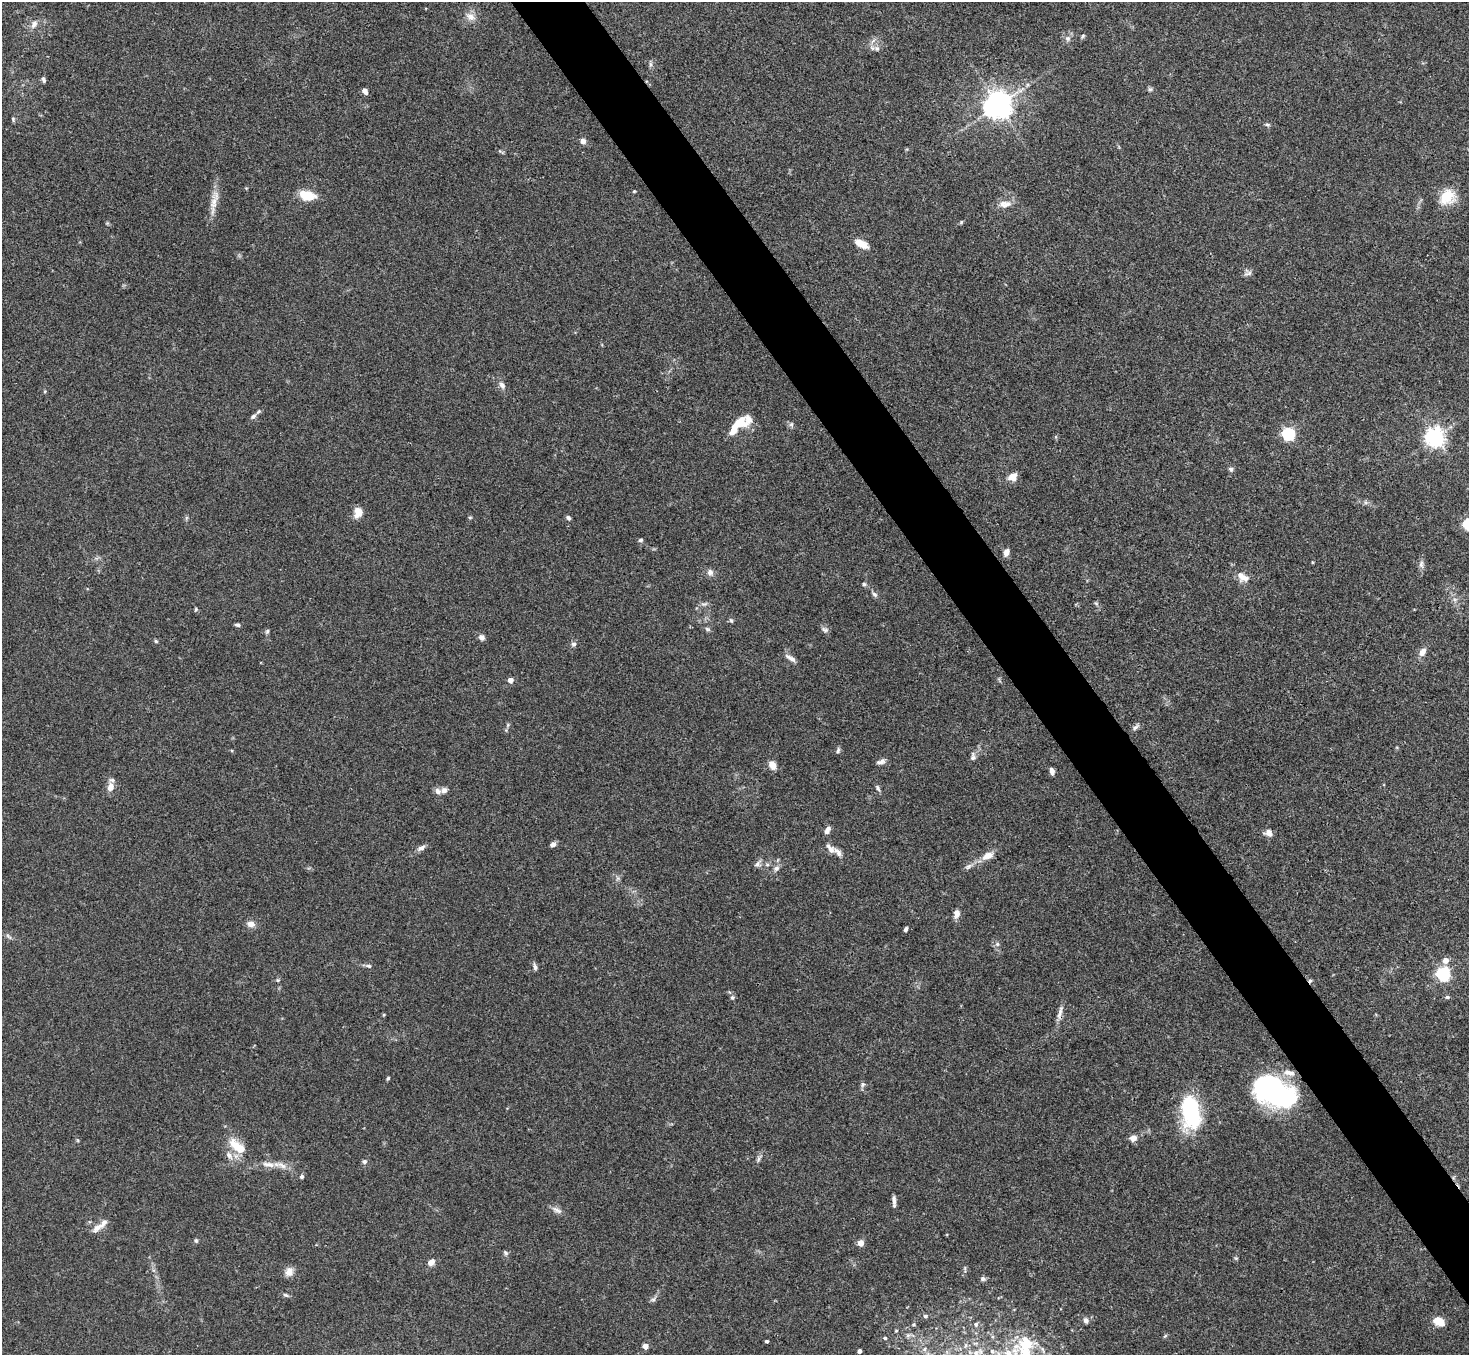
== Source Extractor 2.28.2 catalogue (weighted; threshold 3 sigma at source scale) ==
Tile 6 of 4 x 4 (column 2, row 2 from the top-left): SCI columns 1472-2938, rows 2868-4220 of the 5878 x 5873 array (HDU 1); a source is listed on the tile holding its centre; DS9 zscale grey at full resolution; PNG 1471 x 1357 px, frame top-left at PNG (2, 2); no overlay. Shown black and unused: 5% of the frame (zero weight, under 3 of 4 exposures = <1% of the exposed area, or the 3 px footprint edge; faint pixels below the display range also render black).
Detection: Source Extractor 2.28.2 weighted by HDU 2 'WHT'; one run over the whole footprint, this tile lists its part. Background 0.0767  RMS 0.0058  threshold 0.0259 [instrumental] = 3 sigma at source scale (4.5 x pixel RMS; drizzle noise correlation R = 1.50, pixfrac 1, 0.05/0.05 arcsec/px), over >= 5 px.
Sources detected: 140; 1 inside a brighter object's white glare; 1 cosmic-ray / hot-pixel residue — not listed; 12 inside a brighter listed object's ellipse — not listed separately; the other 126 listed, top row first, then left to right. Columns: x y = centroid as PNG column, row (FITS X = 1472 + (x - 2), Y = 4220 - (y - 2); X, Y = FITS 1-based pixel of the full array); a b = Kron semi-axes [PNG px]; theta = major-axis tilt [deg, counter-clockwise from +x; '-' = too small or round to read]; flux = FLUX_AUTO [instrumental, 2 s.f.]
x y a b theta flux
470 17 15 9 -34 4.4
34 24 13 8 60 3.4
1083 36 6 4 69 0.92
1068 38 8 7 - 2.2
877 48 9 7 -59 2.2
650 64 7 4 -89 1.2
44 80 7 4 -77 1.3
1027 85 6 4 71 0.91
1150 89 7 5 1 1.1
365 91 7 5 -49 2.3
998 105 8 8 - 770
13 119 7 5 -78 0.88
1267 125 7 4 -7 0.99
583 141 6 5 - 3.2
634 191 4 4 - 0.55
307 195 17 9 -12 13
1447 197 21 18 45 13
214 200 32 9 78 7.6
1005 204 19 9 3 5.4
961 222 6 4 48 0.69
861 244 17 8 -27 6.4
1248 273 11 9 -15 2.2
502 385 10 7 -56 2.6
45 391 5 4 - 0.65
253 416 8 5 39 1.5
738 422 12 9 25 11
791 424 7 5 44 1.3
1288 434 6 6 - 95
1435 437 7 7 - 320
1231 469 7 6 - 1.5
1013 477 11 10 - 4.7
1365 502 7 4 -89 0.96
358 512 13 10 76 5.5
470 518 6 4 0 0.65
568 518 6 5 - 1.5
640 540 6 5 - 1.1
1006 552 8 6 70 3.4
1421 564 11 6 -90 2.3
710 572 8 8 - 2.6
1245 578 15 9 13 4.3
864 584 5 5 - 0.91
874 594 8 5 -38 1.6
1096 603 6 5 - 0.91
704 604 11 4 17 1.6
196 609 5 4 - 0.76
731 621 7 4 -62 0.94
237 625 7 4 -12 1.1
707 629 8 5 -27 1.1
825 629 11 6 -21 1.7
267 631 7 4 63 0.98
482 637 9 7 -39 2
156 641 5 4 - 0.77
574 644 7 6 - 1.6
1422 652 12 7 57 3.9
790 658 15 5 -31 2.8
510 680 4 4 - 4.5
508 725 6 4 89 0.93
1135 727 11 6 39 1.8
838 750 8 5 80 1.2
973 756 13 7 84 2.2
881 762 12 6 17 2.1
772 765 8 6 -65 6.5
1052 771 6 4 -78 2.6
110 787 12 8 78 4.7
878 788 9 5 -71 1.4
444 790 9 7 22 2.5
827 830 10 6 60 2.6
1268 833 9 8 - 3.6
553 844 6 5 - 2.8
421 848 11 6 28 2.5
838 852 22 7 -44 4.1
987 856 18 10 24 5.6
758 864 11 7 52 2.3
767 865 6 5 - 1.1
968 866 12 6 33 2.2
776 868 8 7 - 2.2
618 878 6 6 - 1.4
957 913 9 7 -90 3.5
251 924 9 7 -11 4
906 929 6 4 64 1.2
8 936 11 4 -40 1.4
997 944 6 6 - 1.5
1445 960 6 6 - 4.5
369 966 7 5 -15 1.3
535 967 10 4 -78 1.5
1443 974 6 6 - 130
278 980 5 5 - 0.79
1447 997 6 4 0 1.2
732 998 6 5 - 1.2
1060 1011 15 6 79 3.3
388 1078 5 4 - 0.79
863 1085 8 6 86 1.4
1274 1092 42 25 -24 110
1191 1115 27 19 79 50
1133 1138 10 8 10 3.4
236 1145 23 13 -49 12
758 1159 10 5 63 1.7
364 1162 7 6 - 1.4
268 1164 20 7 -10 5.3
302 1177 6 5 - 1.2
894 1201 15 4 -87 2.2
557 1210 16 6 -28 2.8
98 1227 18 8 35 4.7
196 1240 6 4 -71 0.84
860 1243 4 4 - 8.8
505 1253 7 5 -43 1.1
1236 1258 5 5 - 0.79
431 1262 9 7 39 3.6
289 1272 12 10 73 4
983 1279 7 5 -8 1.5
286 1295 9 4 -24 1.2
653 1299 11 5 41 1.7
925 1316 4 3 - 0.87
1086 1320 7 6 - 2
1439 1321 11 8 -25 8.2
914 1324 4 3 - 0.52
976 1324 6 6 - 1.5
896 1331 3 3 - 0.47
1165 1336 6 4 45 0.77
885 1338 4 3 - 0.78
766 1341 3 3 - 1.1
1026 1345 72 25 57 58
645 1346 4 4 - 5.9
859 1351 4 4 - 2.3
992 1351 8 5 -63 1.5
976 1353 8 7 - 3
Overlapping masked pixels (flux is a lower limit): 1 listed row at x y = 1060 1011
Isophote crosses this tile's border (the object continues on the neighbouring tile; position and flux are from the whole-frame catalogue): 1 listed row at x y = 1026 1345